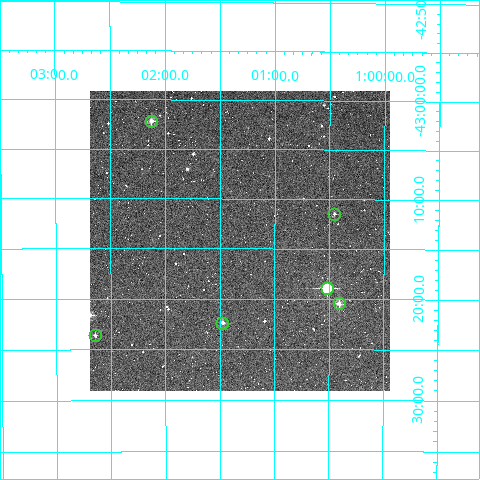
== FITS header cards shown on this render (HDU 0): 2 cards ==
NAXIS1  =                  300
NAXIS2  =                  300

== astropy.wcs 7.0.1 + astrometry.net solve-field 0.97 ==
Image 300 x 300 px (HDU 0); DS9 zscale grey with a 90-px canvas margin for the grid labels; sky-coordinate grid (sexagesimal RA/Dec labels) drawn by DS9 from the SOLVED WCS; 6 Tycho-2 reference stars matched to detected sources circled (green)
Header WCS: RA---TAN/DEC--TAN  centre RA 01:01:19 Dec -43:14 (15.33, -43.24 deg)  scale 6 arcsec/px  FOV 30.0' x 30.0'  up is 0 deg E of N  parity normal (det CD < 0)
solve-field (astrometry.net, Tycho-2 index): VERIFIED the header's WCS against the Tycho-2 star catalogue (verified at 2 index scales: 6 matches each, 0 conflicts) and refined it, rather than solving blind
Solved WCS: RA---TAN-SIP/DEC--TAN-SIP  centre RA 01:01:19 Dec -43:14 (15.33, -43.24 deg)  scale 6 arcsec/px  FOV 30.0' x 30.0'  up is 0 deg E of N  parity normal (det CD < 0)
The solver's refit moves the header's centre by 3.9 arcsec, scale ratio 0.9997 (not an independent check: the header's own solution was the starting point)
Tycho-2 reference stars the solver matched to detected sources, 6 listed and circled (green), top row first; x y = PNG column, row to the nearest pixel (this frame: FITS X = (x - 90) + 1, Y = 300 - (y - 91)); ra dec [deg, ICRS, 3 dp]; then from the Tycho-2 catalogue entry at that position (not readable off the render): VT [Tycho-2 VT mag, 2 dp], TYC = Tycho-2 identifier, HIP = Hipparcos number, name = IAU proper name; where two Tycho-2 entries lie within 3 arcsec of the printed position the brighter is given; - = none
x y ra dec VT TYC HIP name
151 121 15.531 -43.036 10.44 7539-411-1 - -
334 214 15.114 -43.191 11.79 7539-379-1 - -
327 288 15.128 -43.315 8.95 7539-177-1 - -
339 303 15.102 -43.341 10.15 7539-642-1 - -
222 323 15.369 -43.373 10.91 7539-730-1 - -
95 335 15.661 -43.393 12.07 7539-497-1 - -